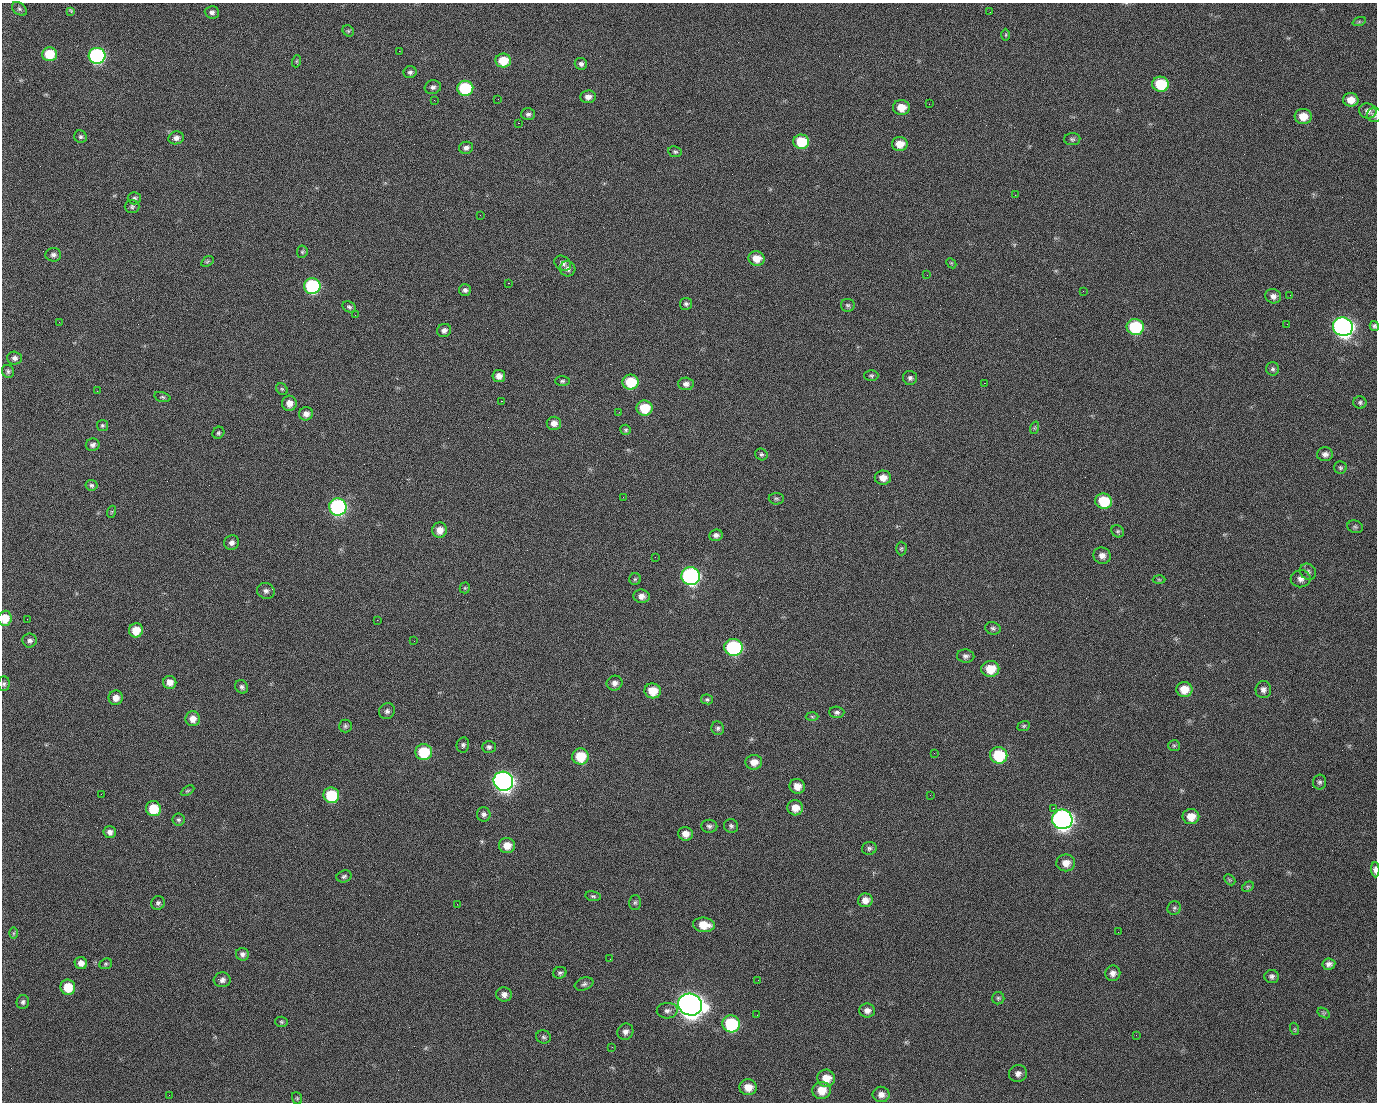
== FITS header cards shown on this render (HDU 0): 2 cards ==
NAXIS1  =                 1375 / length of data axis 1
NAXIS2  =                 1100 / length of data axis 2

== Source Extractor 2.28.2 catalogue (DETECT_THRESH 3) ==
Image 1375 x 1100 px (HDU 0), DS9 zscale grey, 1 PNG px = 1 image px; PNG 1379 x 1104 px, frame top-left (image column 1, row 1100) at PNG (2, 3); each listed source drawn as its Kron ellipse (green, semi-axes under 4 px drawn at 4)
Background 1540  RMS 34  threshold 101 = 3 sigma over >= 5 px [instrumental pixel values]
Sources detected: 216; all 216 listed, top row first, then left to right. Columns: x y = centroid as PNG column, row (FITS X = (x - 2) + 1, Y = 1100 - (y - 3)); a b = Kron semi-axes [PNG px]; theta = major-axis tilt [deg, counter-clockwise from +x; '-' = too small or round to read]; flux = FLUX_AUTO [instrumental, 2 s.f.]
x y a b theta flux
19 9 8 6 -40 5.6e+03
71 12 4 3 - 5.9e+03
212 12 7 6 - 7.5e+03
990 12 3 2 - 1.8e+03
1359 22 7 4 19 2.9e+03
348 31 6 5 - 3.6e+03
1006 35 6 4 89 2.9e+03
399 51 2 2 - 2.5e+04
49 54 7 7 - 6.8e+04
97 56 8 8 - 4.6e+05
297 61 6 4 71 2.7e+03
503 61 8 7 - 5.3e+04
581 64 6 6 - 7.2e+03
410 72 6 6 - 5.4e+03
1160 84 8 7 - 9.4e+04
433 87 8 7 - 7.2e+03
465 88 8 7 - 1.6e+05
588 97 7 6 - 1.2e+04
498 99 2 2 - 1.5e+03
434 100 2 2 - 5.0e+03
1351 100 8 7 - 2.4e+04
929 104 2 2 - 9.6e+02
901 107 8 7 - 3.2e+04
1368 111 9 7 -18 1.1e+04
528 114 7 6 - 6.1e+03
1374 115 7 7 - 6.7e+03
1303 116 8 7 - 3.3e+04
518 123 2 2 - 3.7e+04
80 137 6 6 - 4.9e+03
176 138 8 6 17 9.7e+03
1072 139 8 6 2 4.9e+03
801 142 8 7 - 8.2e+04
900 144 8 7 - 2.9e+04
466 148 7 6 - 8.8e+03
675 152 7 5 -9 4.4e+03
1015 195 2 2 - 7.5e+03
134 198 6 6 - 5.2e+03
132 207 7 6 - 5.0e+03
480 215 2 2 - 9.4e+02
302 252 6 5 - 3.7e+03
53 255 8 6 4 7.9e+03
756 258 8 7 - 3.0e+04
207 261 6 4 34 3.5e+03
563 263 9 7 -35 8.4e+03
951 263 6 4 -44 2.8e+03
568 269 8 7 - 9.6e+03
927 275 2 2 - 1.1e+03
508 283 2 2 - 5.7e+04
312 286 8 8 - 2.8e+05
465 290 6 6 - 6.8e+03
1083 291 2 2 - 4.0e+03
1290 295 2 2 - 2.4e+03
1273 296 8 7 - 1.0e+04
686 304 6 6 - 5.5e+03
848 305 7 6 - 4.9e+03
349 307 7 5 -30 4.7e+03
355 315 2 2 - 1.3e+03
59 322 3 2 - 1.6e+03
1287 324 2 2 - 1.4e+03
1374 326 5 4 - 4.5e+03
1135 327 9 8 - 1.6e+05
1343 327 10 9 - 1.3e+06
444 330 7 6 - 8.2e+03
14 358 7 6 - 7.8e+03
1273 369 7 6 - 5.3e+03
8 371 6 6 - 5.0e+03
499 376 6 6 - 1.4e+04
871 376 7 5 0 4.1e+03
910 378 7 7 - 6.7e+03
562 381 7 5 1 4.4e+03
631 382 8 7 - 8.3e+04
984 383 2 2 - 2.3e+04
686 384 8 6 -3 1.0e+04
282 389 6 5 - 3.8e+03
97 391 3 2 - 1.7e+03
162 397 8 5 -16 4.3e+03
501 401 3 2 - 5.8e+04
1360 402 6 6 - 4.7e+03
289 403 7 7 - 1.8e+04
644 408 8 7 - 6.2e+04
619 412 2 2 - 9.2e+02
306 414 7 6 - 1.3e+04
554 423 7 6 - 1.3e+04
102 425 5 5 - 3.8e+03
1034 428 6 4 71 3.4e+03
626 430 5 5 - 3.7e+03
218 433 6 5 - 4.2e+03
93 445 7 6 - 7.0e+03
761 454 6 5 - 4.5e+03
1325 454 8 7 - 9.6e+03
1340 468 6 6 - 4.3e+03
883 478 8 7 - 1.9e+04
91 485 6 5 - 4.7e+03
623 497 2 2 - 3.4e+03
776 499 7 5 -3 4.6e+03
1104 501 8 7 - 8.2e+04
338 507 8 8 - 5.1e+05
111 512 6 4 71 3.0e+03
1355 527 8 6 -15 4.6e+03
440 530 8 7 - 1.9e+04
1118 531 7 5 -44 3.9e+03
716 535 7 5 8 8.1e+03
232 543 7 7 - 1.0e+04
901 549 7 5 89 3.9e+03
1102 556 9 8 - 1.3e+04
655 557 2 2 - 9.3e+02
1308 572 8 7 - 7.9e+03
691 576 9 9 - 6.1e+05
635 579 6 5 - 4.0e+03
1301 579 10 8 6 1.2e+04
1159 580 6 4 -2 3.0e+03
465 588 5 5 - 3.1e+03
266 591 9 7 -24 8.6e+03
641 596 8 7 - 1.3e+04
5 618 7 7 - 3.7e+04
27 619 2 2 - 2.0e+03
377 620 2 2 - 1.3e+04
993 628 8 6 -16 5.3e+03
136 630 7 7 - 3.6e+04
30 640 7 7 - 7.2e+03
414 641 2 2 - 9.6e+02
733 647 9 8 - 2.9e+05
966 656 9 6 -4 7.7e+03
990 669 9 8 - 4.2e+04
170 682 6 6 - 1.7e+04
615 683 8 7 - 1.0e+04
4 684 7 6 - 4.9e+03
242 687 7 6 - 6.2e+03
1184 689 8 7 - 3.3e+04
1263 690 8 7 - 9.9e+03
653 691 8 7 - 4.1e+04
116 698 7 7 - 1.7e+04
707 699 6 5 - 4.2e+03
387 711 8 7 - 7.7e+03
837 712 7 6 - 6.0e+03
812 717 6 4 -2 3.1e+03
193 719 7 7 - 1.8e+04
345 726 6 6 - 4.7e+03
1024 726 6 4 22 3.3e+03
718 728 7 6 - 5.4e+03
463 745 7 6 - 5.6e+03
1174 746 6 5 - 4.2e+03
489 747 7 6 - 5.9e+03
424 752 8 8 - 8.6e+04
934 753 3 2 - 2.0e+03
999 755 9 8 - 1.1e+05
580 756 8 8 - 6.4e+04
754 762 8 7 - 2.0e+04
503 781 10 9 - 1.4e+06
1320 782 7 6 - 5.2e+03
797 786 8 7 - 2.1e+04
187 791 7 4 30 3.5e+03
101 794 3 2 - 2.7e+03
331 795 8 7 - 1.2e+05
930 795 2 2 - 9.2e+03
795 808 8 7 - 2.5e+04
1053 808 2 2 - 1.8e+04
153 809 7 7 - 6.4e+04
484 814 7 7 - 7.2e+03
1191 816 8 7 - 2.7e+04
1062 819 10 9 - 1.3e+06
178 820 6 6 - 4.6e+03
709 826 8 6 -2 6.9e+03
731 826 7 6 - 5.5e+03
110 832 6 6 - 1.0e+04
685 834 7 7 - 1.7e+04
507 845 8 7 - 2.4e+04
869 848 7 6 - 5.9e+03
1066 863 9 8 - 2.1e+04
1375 870 7 3 -87 1.2e+04
344 876 7 6 - 5.0e+03
1230 880 6 4 -44 3.0e+03
1248 887 6 4 29 3.5e+03
593 896 8 5 -9 4.5e+03
865 900 7 7 - 1.7e+04
635 902 7 6 - 4.7e+03
158 903 7 6 - 5.7e+03
457 904 3 2 - 1.9e+03
1174 908 7 6 - 5.0e+03
704 925 11 7 -6 3.8e+04
1118 932 2 2 - 2.9e+03
14 933 6 4 89 2.7e+03
242 954 6 6 - 7.4e+03
610 959 2 2 - 2.9e+03
81 963 6 6 - 1.5e+04
106 964 6 5 - 3.7e+03
1329 964 6 5 - 8.9e+03
560 973 7 6 - 5.3e+03
1113 973 8 7 - 1.2e+04
1272 976 7 6 - 7.1e+03
222 980 8 7 - 8.8e+03
758 980 2 2 - 2.3e+03
584 984 9 6 19 6.6e+03
68 987 8 7 - 5.3e+04
504 994 8 7 - 1.1e+04
998 998 6 6 - 4.1e+03
23 1002 7 6 - 5.9e+03
690 1005 12 11 - 3.1e+06
667 1011 10 7 3 9.8e+03
867 1011 8 7 - 1.1e+04
1324 1013 7 4 -34 3.4e+03
757 1015 2 2 - 1.3e+03
281 1022 6 5 - 3.5e+03
731 1024 9 8 - 1.7e+05
1295 1029 6 4 -71 3.0e+03
625 1032 8 7 - 1.0e+04
1136 1035 2 2 - 1.1e+03
543 1037 7 6 - 5.1e+03
612 1047 2 2 - 9.9e+02
1018 1074 9 8 - 1.1e+04
826 1078 9 8 - 3.3e+04
748 1087 9 8 - 2.7e+04
821 1090 9 8 - 3.4e+04
881 1094 8 8 - 1.3e+04
169 1095 2 2 - 6.3e+03
297 1098 6 5 - 3.3e+03
At the frame edge (FLAGS 8, measured only in part): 5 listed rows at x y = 1374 115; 1374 326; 5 618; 4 684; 1375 870